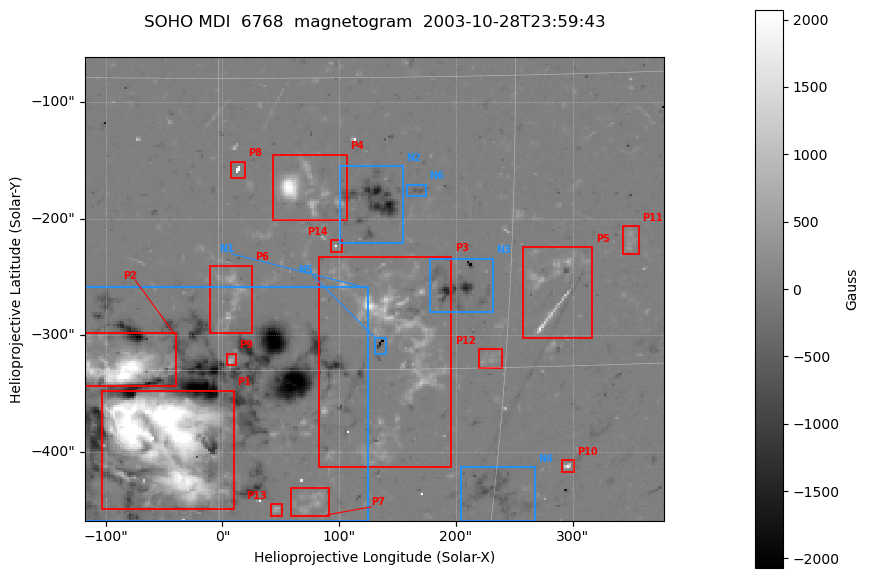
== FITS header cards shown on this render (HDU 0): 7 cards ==
TELESCOP= 'SOHO    '
DETECTOR= 'MDI     '
WAVELNTH=                 6768
DATE-OBS= '2003-10-28T23:59:43'
CTYPE1  = 'HPLN-TAN'
CTYPE2  = 'HPLT-TAN'
BUNIT   = 'Gauss   '

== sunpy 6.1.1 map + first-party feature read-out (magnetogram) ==
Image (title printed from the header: SOHO MDI  6768  magnetogram  2003-10-28T23:59:43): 250 x 200 px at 1.98 arcsec/px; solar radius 976 arcsec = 492 px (partial field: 6.6% of the solar disc is inside the frame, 100% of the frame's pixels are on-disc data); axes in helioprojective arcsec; data unit Gauss (BUNIT, on the colour bar)
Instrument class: MAGNETOGRAM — CONTENT/DPC_OBSR says magnetogram
Display: grey scale clipped to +-2071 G (the 99.5th percentile of |B| on disc); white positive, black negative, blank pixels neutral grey
Flux patches: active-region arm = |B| over 5 px >= 100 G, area >= 9 px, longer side >= 3 px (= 6 arcsec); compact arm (3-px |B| >= 300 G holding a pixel >= 400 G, >= 4 px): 28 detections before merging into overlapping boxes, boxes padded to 3 px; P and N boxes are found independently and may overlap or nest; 30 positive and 9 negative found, the strongest 14 + 6 listed = drawn (cap 20) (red P1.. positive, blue N1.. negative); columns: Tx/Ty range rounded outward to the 5 arcsec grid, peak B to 10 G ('>+2071(sat)' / '<-2071(sat)' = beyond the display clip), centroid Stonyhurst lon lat
Positive patches:
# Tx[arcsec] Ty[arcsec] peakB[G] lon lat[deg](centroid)
P1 -105..10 -450..-345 >+2071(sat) -3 -19
P2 -120..-40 -345..-295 >+2071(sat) -5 -15
P3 80..200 -415..-230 +1950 +9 -14
P4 40..110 -200..-145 >+2071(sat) +4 -6
P5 255..320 -305..-225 +1140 +17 -11
P6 -10..25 -300..-240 +1100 +1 -11
P7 60..90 -455..-430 +600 +5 -22
P8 5..20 -165..-150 >+2071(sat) +1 -5
P9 0..15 -325..-315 +1000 +1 -14
P10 290..305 -420..-405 >+2071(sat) +19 -20
P11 340..360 -230..-205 +450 +21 -9
P12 220..240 -330..-310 +550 +14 -15
P13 40..55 -455..-445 +770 +3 -23
P14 90..105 -230..-215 >+2071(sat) +6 -9
Negative patches:
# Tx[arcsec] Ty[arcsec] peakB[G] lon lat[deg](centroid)
N1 -120..125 -460..-255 <-2071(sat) +0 -16
N2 100..155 -220..-155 -1870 +8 -6
N3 175..235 -280..-235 -1620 +12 -11
N4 200..270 -460..-410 -860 +15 -22
N5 130..140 -315..-300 <-2071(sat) +8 -14
N6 155..175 -180..-170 -540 +10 -6
Bipolar pairs (each listed P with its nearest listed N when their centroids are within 0.25 R_sun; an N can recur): P1-N1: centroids ~50 arcsec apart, P1 is south-east of N1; P2-N1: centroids ~75 arcsec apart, P2 is east of N1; P3-N5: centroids ~0 arcsec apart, P3 is west of N5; P4-N2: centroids ~50 arcsec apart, P4 is east of N2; P5-N3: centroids ~75 arcsec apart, P5 is west of N3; P6-N1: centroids ~75 arcsec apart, P6 is north of N1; P7-N1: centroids ~125 arcsec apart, P7 is south-west of N1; P8-N2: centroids ~125 arcsec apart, P8 is east of N2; P9-N1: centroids ~25 arcsec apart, P9 is north-west of N1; P10-N4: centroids ~75 arcsec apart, P10 is west of N4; P11-N3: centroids ~150 arcsec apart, P11 is west of N3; P12-N3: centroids ~75 arcsec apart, P12 is south-west of N3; P13-N1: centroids ~125 arcsec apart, P13 is south-west of N1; P14-N2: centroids ~50 arcsec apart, P14 is south-east of N2